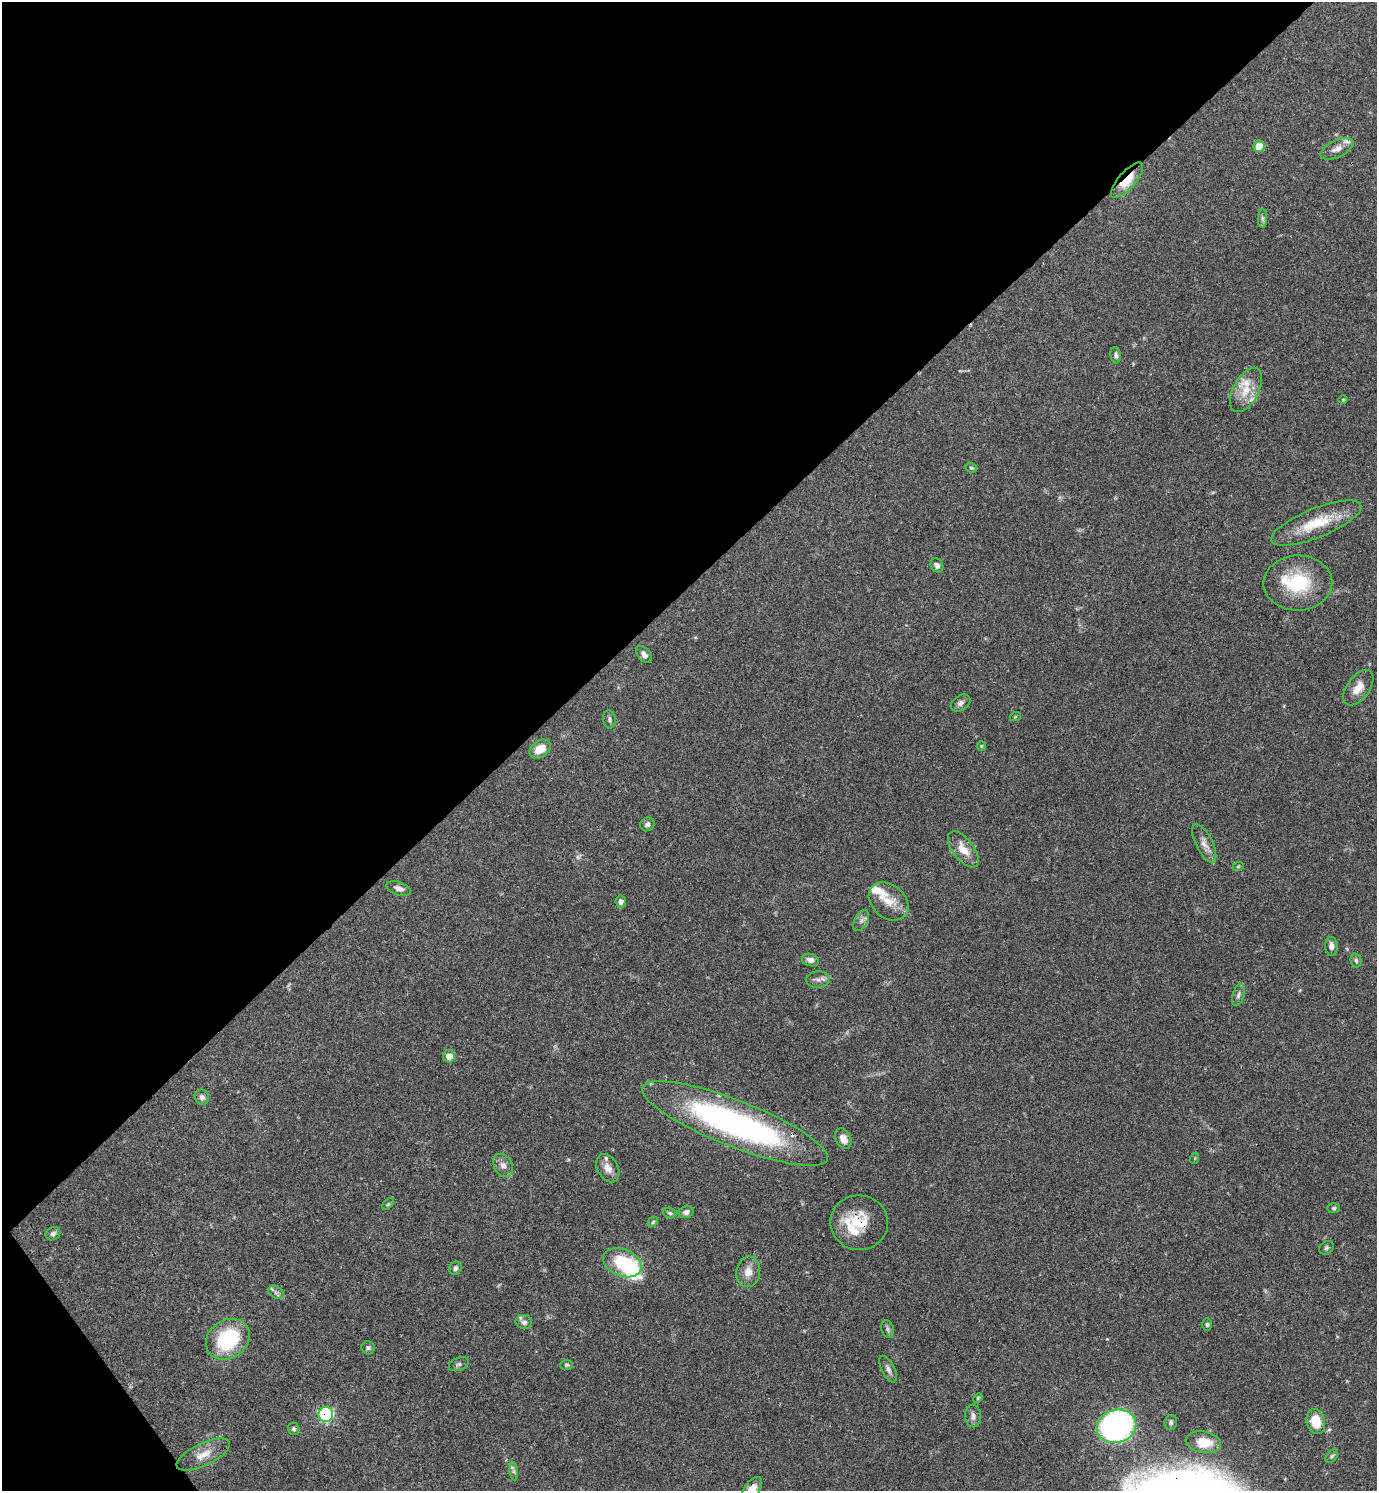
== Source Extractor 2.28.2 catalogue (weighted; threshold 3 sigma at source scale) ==
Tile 5 of 4 x 4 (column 1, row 2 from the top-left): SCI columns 300-1674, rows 2980-4468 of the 5958 x 5961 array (HDU 1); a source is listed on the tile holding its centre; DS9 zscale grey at full resolution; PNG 1379 x 1493 px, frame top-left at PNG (2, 2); each listed source drawn as its Kron ellipse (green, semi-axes under 4 px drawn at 4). Shown black and unused: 41% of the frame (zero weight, under 3 of 4 exposures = <1% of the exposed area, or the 3 px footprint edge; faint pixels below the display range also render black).
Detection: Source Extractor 2.28.2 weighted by HDU 2 'WHT'; one run over the whole footprint, this tile lists its part. Background 0.0392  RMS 0.0026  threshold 0.0116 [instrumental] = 3 sigma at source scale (4.5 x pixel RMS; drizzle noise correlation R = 1.50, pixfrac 1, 0.05/0.05 arcsec/px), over >= 5 px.
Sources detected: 83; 1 too faint to see at this stretch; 1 inside a brighter object's white glare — neither listed nor drawn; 11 inside a brighter listed object's ellipse — not listed separately; the other 70 listed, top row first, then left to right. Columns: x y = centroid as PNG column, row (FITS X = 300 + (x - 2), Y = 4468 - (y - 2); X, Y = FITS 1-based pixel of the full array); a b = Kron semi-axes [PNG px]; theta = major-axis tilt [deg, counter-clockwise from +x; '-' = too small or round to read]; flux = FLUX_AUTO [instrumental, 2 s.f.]
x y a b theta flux
1259 146 6 5 - 5.8
1337 149 18 8 26 2
1127 180 22 8 49 5.9
1262 218 9 4 90 0.64
1116 355 8 5 -82 0.68
1246 390 24 12 62 5.1
1343 400 5 3 - 0.23
971 468 6 4 -21 0.38
1316 523 48 14 22 10
937 565 7 6 - 0.93
1298 583 34 27 1 15
644 654 10 6 -49 1.2
1358 688 20 11 54 3.3
961 703 11 7 34 0.95
1015 717 5 3 - 0.21
609 719 9 6 -81 0.69
981 746 5 4 - 0.28
540 749 12 8 36 3.9
647 824 7 6 - 0.7
1204 843 21 8 -64 2.1
963 849 21 10 -52 3.8
1238 867 6 3 20 0.28
399 889 13 6 -19 1.3
621 901 6 5 - 0.96
889 901 22 16 -41 4.7
861 921 11 6 62 1.1
1331 946 9 6 -87 1.4
810 960 9 6 -17 1.2
1356 960 7 5 -75 0.5
818 979 11 8 2 1.3
1238 995 11 6 73 0.89
449 1056 6 6 - 2.5
202 1097 8 7 - 0.97
735 1123 99 23 -21 80
843 1139 11 7 -63 2.1
1195 1158 6 3 72 0.24
503 1165 12 9 -58 1.7
608 1168 15 10 -61 2.2
388 1204 7 4 44 0.36
1334 1208 6 5 - 0.49
686 1212 7 6 - 0.89
670 1213 7 5 -18 0.48
653 1222 6 4 46 0.37
859 1223 29 27 -6 9.4
53 1234 8 6 32 0.71
1326 1248 8 6 33 0.52
622 1263 20 13 -22 15
455 1268 7 6 - 0.75
748 1272 15 12 81 2.7
276 1292 8 6 -29 0.78
524 1322 8 7 - 0.82
1207 1324 6 4 90 0.41
887 1329 9 6 -73 0.67
228 1339 23 19 35 18
368 1348 7 6 - 0.58
459 1364 10 6 21 0.69
567 1365 6 5 - 0.41
888 1369 14 6 -64 1.1
978 1398 5 4 - 0.28
326 1414 7 7 - 32
973 1416 11 8 -87 1.3
1316 1421 13 9 -77 5.5
1171 1422 7 6 - 0.64
1116 1426 20 16 15 80
294 1429 6 5 - 0.51
1203 1442 18 10 -9 5.4
203 1455 29 11 25 3.7
1332 1456 8 5 49 0.53
514 1471 9 4 -81 0.62
751 1490 15 7 54 3.4
Overlapping masked pixels (flux is a lower limit): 4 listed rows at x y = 1127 180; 735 1123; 859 1223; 326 1414
Isophote crosses this tile's border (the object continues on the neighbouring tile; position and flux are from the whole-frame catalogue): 1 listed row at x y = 751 1490